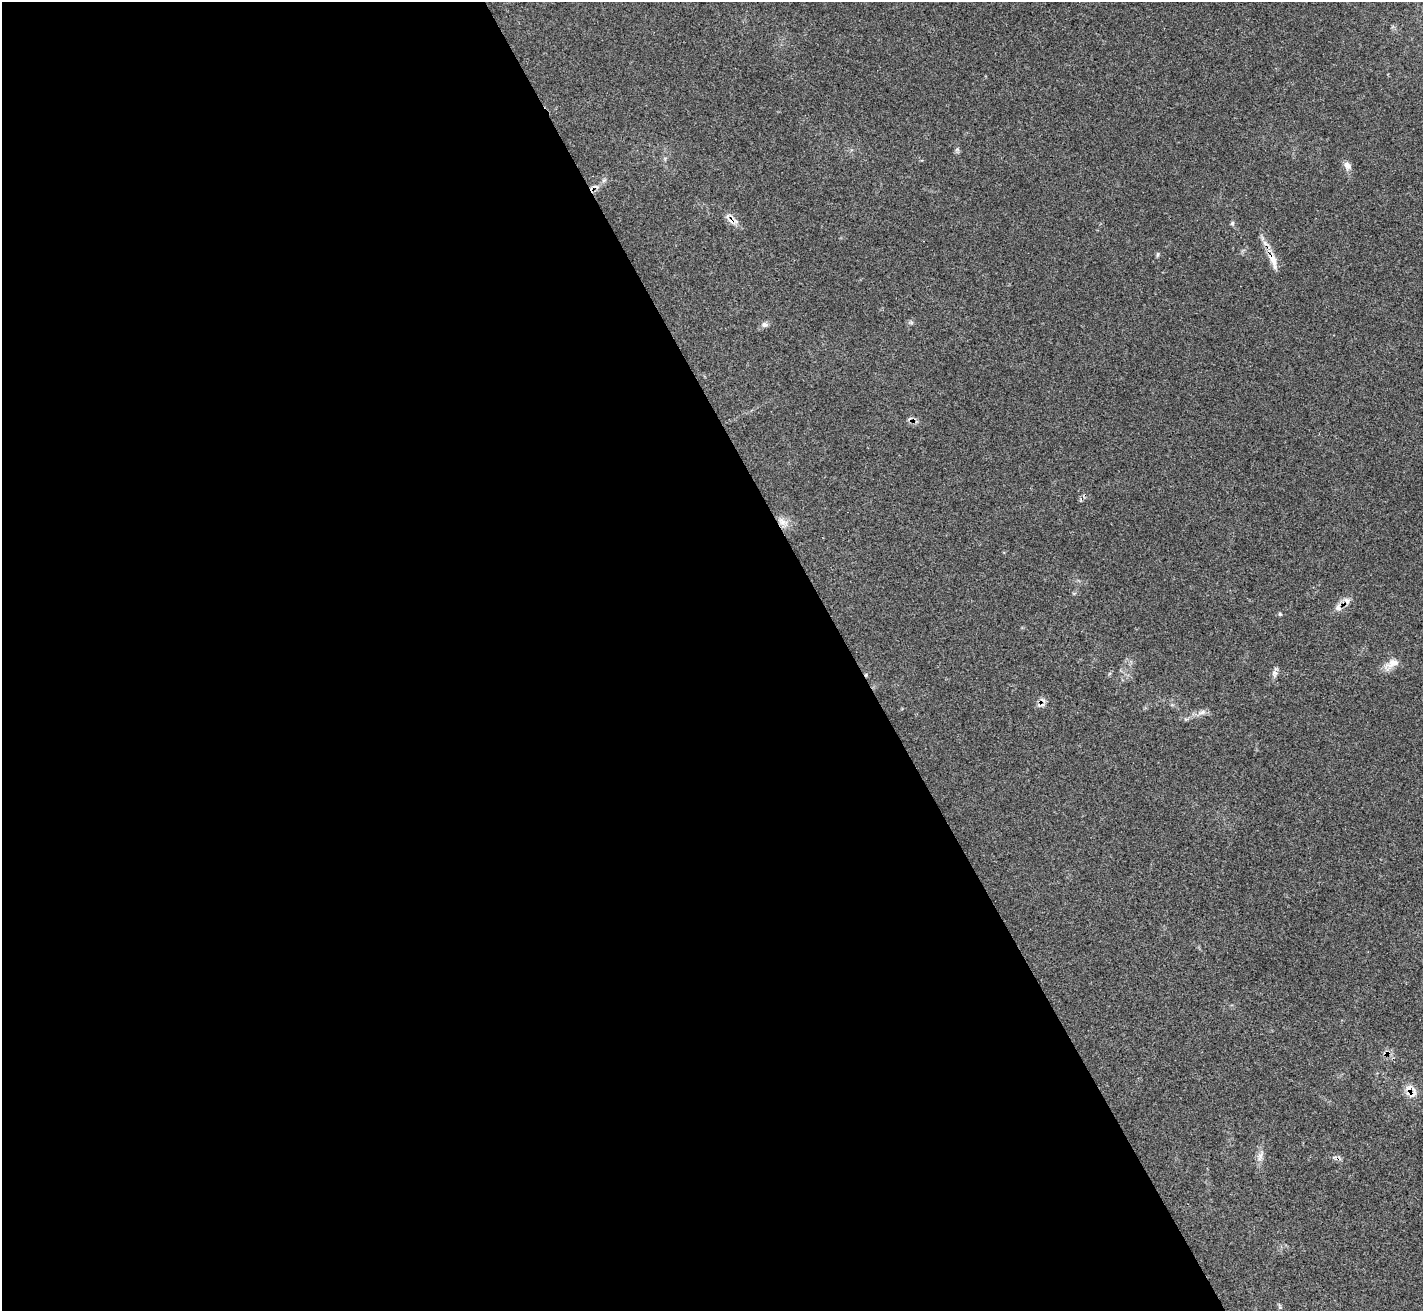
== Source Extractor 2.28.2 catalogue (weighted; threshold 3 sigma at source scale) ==
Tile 9 of 4 x 4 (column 1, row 3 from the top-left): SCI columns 29-1449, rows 1602-2910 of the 5713 x 5703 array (HDU 1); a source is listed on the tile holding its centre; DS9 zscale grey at full resolution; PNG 1425 x 1313 px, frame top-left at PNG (2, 2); no overlay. Shown black and unused: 60% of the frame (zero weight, under 3 of 4 exposures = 2% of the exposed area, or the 3 px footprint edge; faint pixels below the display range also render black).
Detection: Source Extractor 2.28.2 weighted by HDU 2 'WHT'; one run over the whole footprint, this tile lists its part. Background 0.0538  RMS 0.0053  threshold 0.0237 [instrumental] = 3 sigma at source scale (4.5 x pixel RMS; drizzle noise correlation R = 1.50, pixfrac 1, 0.05/0.05 arcsec/px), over >= 5 px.
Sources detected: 20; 3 cosmic-ray / hot-pixel residue — not listed; the other 17 listed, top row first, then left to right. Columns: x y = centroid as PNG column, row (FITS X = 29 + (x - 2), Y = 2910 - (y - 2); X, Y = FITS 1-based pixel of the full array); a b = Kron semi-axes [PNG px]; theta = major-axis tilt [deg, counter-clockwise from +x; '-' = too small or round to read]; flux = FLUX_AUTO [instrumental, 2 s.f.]
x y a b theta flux
1347 166 12 9 -62 2.7
604 180 6 5 - 1.1
736 221 7 4 -36 1.5
1232 223 6 5 - 0.8
1158 254 8 3 71 0.67
1273 260 26 8 -72 6.5
764 324 9 7 -12 1.6
782 522 11 9 -77 3.8
1347 600 10 8 -34 2.5
1338 607 13 9 73 3.4
1280 614 6 3 -44 0.58
1392 663 21 11 18 5
1274 673 10 8 -86 2
1202 712 13 5 21 2.4
1409 1090 22 10 -90 5.3
1260 1156 15 7 67 3
1280 1307 8 3 -74 0.7
Overlapping masked pixels (flux is a lower limit): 2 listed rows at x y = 1273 260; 1409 1090